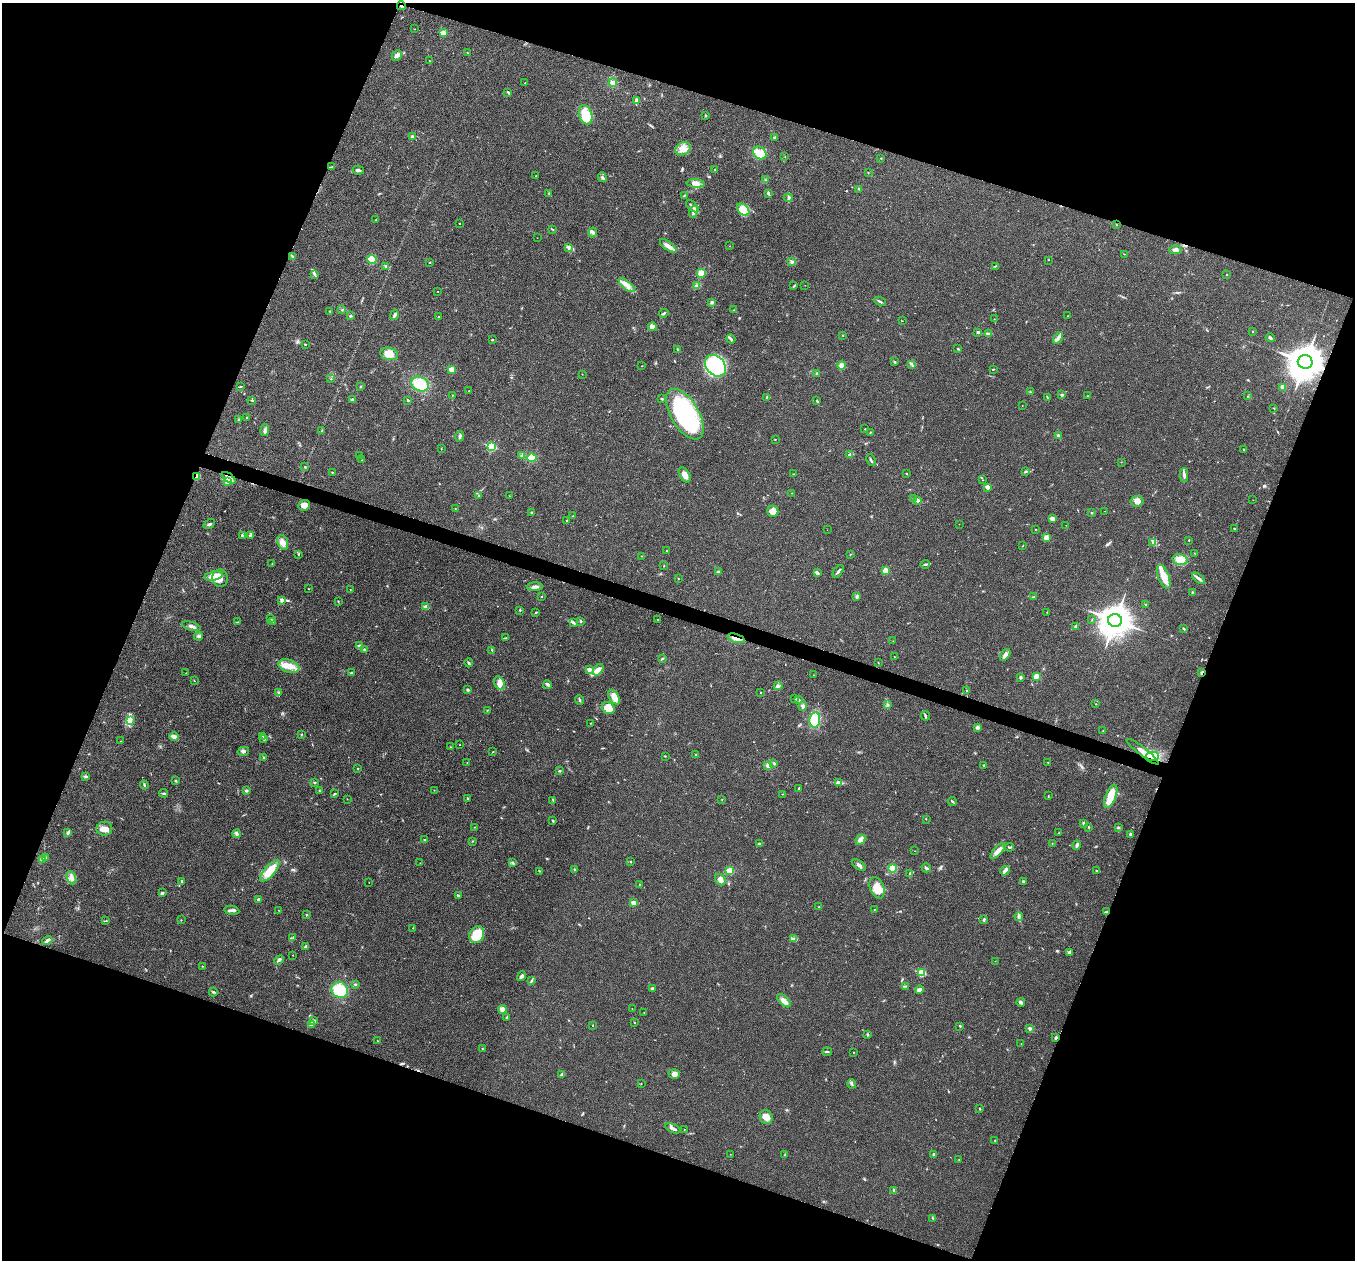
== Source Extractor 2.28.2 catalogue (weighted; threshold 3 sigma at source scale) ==
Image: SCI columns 3-5413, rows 136-5166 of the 5419 x 5432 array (HDU 1 of 3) = the unmasked area's bounding box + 8 px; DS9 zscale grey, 4 x 4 block average (1 PNG px = mean of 4 x 4 image px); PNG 1357 x 1262 px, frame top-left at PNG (2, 3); each listed source drawn as its Kron ellipse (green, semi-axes under 4 px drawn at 4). Shown black and unused: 40% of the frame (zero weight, under 3 of 4 exposures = <1% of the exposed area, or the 3 px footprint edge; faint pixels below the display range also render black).
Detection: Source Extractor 2.28.2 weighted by HDU 2 'WHT'. Background 0.0211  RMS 0.004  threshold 0.0182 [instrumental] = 3 sigma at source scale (4.5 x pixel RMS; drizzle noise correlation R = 1.50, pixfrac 1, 0.05/0.05 arcsec/px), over >= 5 px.
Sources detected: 433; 3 cosmic-ray / hot-pixel residue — neither listed nor drawn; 2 coinciding with a brighter row at this scale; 15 inside a brighter listed object's ellipse — not listed separately; the other 413 listed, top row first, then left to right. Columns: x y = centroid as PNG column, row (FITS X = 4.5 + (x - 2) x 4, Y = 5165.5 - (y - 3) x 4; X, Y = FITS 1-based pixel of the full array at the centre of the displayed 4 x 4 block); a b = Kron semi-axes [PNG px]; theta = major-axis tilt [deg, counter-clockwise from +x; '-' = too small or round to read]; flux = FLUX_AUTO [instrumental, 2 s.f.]
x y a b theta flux
401 6 4 2 - 3.7
415 29 2 2 - 0.48
443 33 2 2 - 55
467 53 2 2 - 1.5
397 55 6 4 45 8.8
429 61 2 2 - 0.66
525 83 2 2 - 0.89
613 83 4 4 - 8.9
508 92 4 2 - 3.2
636 100 4 3 - 5.4
586 115 10 6 -72 72
705 116 3 2 - 2.2
412 136 3 3 - 3.1
775 137 3 2 - 2.8
683 149 8 6 26 19
760 153 7 6 - 24
785 157 2 2 - 0.82
881 158 2 2 - 1.3
331 167 4 2 - 2
715 169 2 2 - 0.88
358 170 5 2 - 6.5
868 172 2 2 - 1.1
536 176 2 2 - 0.9
602 177 5 3 - 4.5
766 180 2 2 - 0.99
695 183 9 4 -3 12
858 189 2 2 - 0.9
768 193 3 2 - 4.1
549 194 2 2 - 1.6
684 195 3 2 - 1.9
788 198 4 2 - 4.2
692 206 8 3 -43 6.4
743 210 7 5 -48 41
693 212 6 3 69 6.6
376 220 2 2 - 1.4
459 223 2 2 - 0.8
1116 225 2 2 - 0.78
552 229 3 2 - 1.6
593 233 5 3 - 4.4
537 238 2 2 - 0.42
668 246 10 4 -35 14
729 246 2 2 - 0.47
568 248 4 3 - 4.4
1175 250 6 4 4 7.5
1124 254 2 2 - 0.96
292 256 3 2 - 3.6
372 260 4 4 - 30
1048 260 2 2 - 0.75
430 262 2 2 - 3.8
792 262 3 2 - 2.6
386 266 4 3 - 3.7
995 266 2 2 - 1.5
701 273 4 4 - 20
315 275 3 3 - 3.1
1226 275 2 2 - 0.9
627 285 9 4 -38 15
805 285 2 2 - 0.42
697 286 4 3 - 7.5
794 286 3 2 - 2.1
438 291 2 2 - 0.73
880 301 6 2 -25 3.5
712 302 3 3 - 3.2
342 310 2 2 - 1.1
734 310 3 2 - 1.5
330 311 2 2 - 1.4
664 313 5 2 - 3.1
395 315 5 2 - 5.6
350 316 2 2 - 3.6
1067 316 2 2 - 0.62
439 317 3 2 - 1.7
994 319 2 2 - 0.72
902 321 2 2 - 0.66
652 327 4 3 - 6
1253 331 2 2 - 3
978 332 2 2 - 9
989 333 2 2 - 2
842 335 2 2 - 1.1
1058 338 6 3 56 7.1
1270 338 4 2 - 4.4
731 339 5 2 - 4.6
492 340 2 2 - 3.9
305 345 2 2 - 1.7
958 348 3 2 - 1.7
678 350 4 2 - 3.4
389 354 9 6 -12 29
894 362 3 2 - 2.3
1305 362 7 7 - 4800
912 364 4 2 - 2.7
841 365 4 4 - 11
642 366 2 2 - 0.56
715 366 12 9 -48 260
452 369 2 2 - 51
993 369 2 2 - 1.5
816 373 2 2 - 2.1
582 374 2 2 - 0.71
331 379 2 2 - 1.2
420 384 9 7 -29 64
240 386 3 2 - 1.5
360 386 2 2 - 1.3
1283 387 3 3 - 12
469 391 2 2 - 0.84
1030 392 2 2 - 0.85
452 395 3 2 - 1
1062 395 2 2 - 10
1088 396 2 2 - 0.75
1247 396 2 2 - 0.68
766 397 2 2 - 1.2
1047 397 3 2 - 1.6
662 399 3 2 - 2.4
352 400 3 2 - 5
252 401 2 2 - 1.3
408 401 2 2 - 1.9
817 401 3 2 - 2.3
1022 406 2 2 - 0.46
1274 408 2 2 - 1
685 414 28 14 -59 320
247 418 2 2 - 1.5
238 420 2 2 - 2.3
865 429 2 2 - 1.2
265 430 6 4 84 7.4
322 430 2 2 - 0.97
870 432 2 2 - 1.4
1058 435 2 2 - 3.1
460 436 5 2 - 6
775 439 2 2 - 0.82
491 447 2 2 - 190
441 449 2 2 - 0.85
1244 450 3 2 - 2.5
359 455 3 2 - 0.95
850 455 2 2 - 1.1
522 456 3 2 - 2.6
532 458 5 4 - 31
362 460 2 2 - 0.47
871 460 6 2 -65 3.2
1121 462 2 2 - 0.59
305 467 2 2 - 1.6
1026 471 3 2 - 2.3
332 472 2 2 - 1.1
793 474 2 2 - 0.98
907 474 2 2 - 1.6
685 475 8 5 -59 15
1184 475 7 3 89 7.4
197 477 3 2 - 22
229 478 8 4 -36 11
983 480 2 2 - 0.64
228 481 2 2 - 76
987 487 2 2 - 36
792 493 2 2 - 0.81
479 496 2 2 - 1.6
509 496 2 2 - 0.35
913 498 2 2 - 1.2
917 500 2 2 - 20
1253 500 2 2 - 0.58
1137 501 6 5 - 12
304 505 6 5 - 17
455 509 2 2 - 0.59
773 511 5 5 - 20
1104 511 2 2 - 0.4
532 512 2 2 - 2.9
1091 513 2 2 - 1.5
573 516 3 2 - 1.5
1052 518 4 3 - 10
567 521 2 2 - 1.8
209 524 6 2 34 3.4
959 524 2 2 - 0.44
1066 525 2 2 - 0.69
1234 528 2 2 - 2.2
1036 529 2 2 - 0.65
827 530 2 2 - 0.35
242 535 3 2 - 3.5
250 535 3 3 - 4.8
1046 538 3 3 - 13
1189 540 2 2 - 1.1
283 542 8 5 -69 15
1152 542 2 2 - 0.81
1023 546 2 2 - 0.8
666 551 2 2 - 0.72
1194 553 2 2 - 0.63
298 554 3 2 - 1.2
850 554 2 2 - 1.4
641 556 2 2 - 1
1180 559 8 5 -13 17
272 564 2 2 - 0.74
925 564 5 2 - 3.1
664 566 2 2 - 1.2
838 571 7 2 52 5.1
885 571 4 2 - 24
718 572 2 2 - 3.3
817 573 3 2 - 6.3
214 576 9 4 11 28
1164 577 12 5 -69 33
220 578 8 8 - 19
1198 578 7 2 -36 6.5
678 579 3 2 - 0.97
535 587 7 3 1 7.5
309 589 2 2 - 0.84
350 590 2 2 - 0.75
1192 592 3 2 - 1.9
541 597 2 2 - 1.6
857 597 4 2 - 3.8
1034 597 2 2 - 1.6
282 600 3 2 - 7.1
338 601 2 2 - 0.86
1145 605 2 2 - 2.3
426 607 2 2 - 27
520 610 2 2 - 1.4
536 612 3 2 - 1.8
1047 612 2 2 - 0.72
271 619 2 2 - 1.2
657 619 2 2 - 0.79
1092 620 2 2 - 0.93
1115 620 7 6 - 4100
581 621 3 2 - 2.7
237 622 2 2 - 0.87
273 622 3 3 - 4.7
573 623 4 3 - 3.8
191 626 9 3 -17 9
1076 626 4 2 - 2.7
1184 629 3 2 - 2.2
199 636 4 3 - 5
505 638 4 2 - 1.8
736 638 9 2 -18 9.8
893 641 2 2 - 0.7
360 646 2 2 - 10
364 650 3 2 - 2.2
492 650 3 2 - 1.2
1005 655 6 3 52 8.4
894 657 2 2 - 0.52
662 659 3 2 - 2.4
469 663 4 2 - 3.8
878 663 2 2 - 1.2
289 666 11 6 -16 25
589 670 2 2 - 22
598 670 6 4 51 24
186 673 2 2 - 0.8
351 673 2 2 - 10
1202 673 4 2 - 4.8
813 675 2 2 - 0.42
1036 676 4 3 - 10
1021 677 3 2 - 3.6
194 681 2 2 - 0.75
500 683 7 5 -63 13
548 685 4 3 - 6.8
778 686 4 3 - 5.6
468 690 3 3 - 2.6
967 691 2 2 - 1.1
278 693 2 2 - 1.3
760 693 2 2 - 1.4
614 697 8 4 -57 15
794 698 2 2 - 1.4
579 700 5 2 - 3.1
798 700 4 3 - 4.3
887 704 2 2 - 0.97
1096 704 2 2 - 1.2
803 706 5 3 - 5
608 708 7 5 -37 27
487 710 2 2 - 1
925 716 4 2 - 3.6
131 720 3 2 - 3.7
815 720 8 5 82 75
590 723 2 2 - 0.7
977 727 4 3 - 5.3
1103 731 2 2 - 0.68
301 734 3 2 - 1.8
174 736 5 3 - 6.1
263 736 2 2 - 1.1
264 739 2 2 - 2.2
120 741 2 2 - 0.72
460 745 2 2 - 0.63
451 747 2 2 - 0.76
243 751 6 3 15 5.5
492 752 3 2 - 1.4
1143 752 20 3 -38 20
696 754 2 2 - 1.1
665 756 2 2 - 1.1
1152 756 6 4 0 80
264 758 4 2 - 3
1048 762 2 2 - 1.8
467 763 2 2 - 1
774 763 3 2 - 1.9
768 765 3 3 - 6.5
984 765 2 2 - 2.5
358 768 2 2 - 1.2
559 771 3 2 - 2.1
86 776 3 3 - 3.7
176 781 3 2 - 2.3
314 783 2 2 - 2.3
839 783 3 2 - 2.2
144 785 4 2 - 2.9
799 788 3 2 - 2
434 790 2 2 - 0.57
246 791 2 2 - 11
319 791 2 2 - 0.86
164 793 4 2 - 2.3
335 794 3 2 - 2
782 794 2 2 - 0.71
1048 796 2 2 - 1.2
1111 796 12 5 67 38
347 799 2 2 - 0.66
468 799 4 2 - 1.9
553 800 4 2 - 2.4
722 800 2 2 - 1.1
952 801 5 2 - 2.2
926 819 2 2 - 0.98
553 821 3 2 - 2.2
1083 823 3 3 - 3.4
474 827 2 2 - 1
1089 827 2 2 - 1.2
1118 827 3 2 - 3.1
104 829 8 7 - 16
68 832 2 2 - 1.5
1059 833 2 2 - 1.1
236 834 4 2 - 3.7
1130 834 3 2 - 2.7
424 839 2 2 - 1.1
860 840 5 4 - 12
472 841 2 2 - 1
1052 843 2 2 - 0.76
759 844 3 2 - 3.3
1077 845 5 3 - 5
1010 847 4 2 - 2.2
915 851 2 2 - 0.55
998 851 9 4 49 14
45 858 2 2 - 1.7
42 859 4 2 - 3
631 862 2 2 - 3.7
420 863 2 2 - 0.52
513 863 4 2 - 2.9
859 865 8 3 -34 7.8
892 868 4 4 - 48
926 868 4 2 - 3.3
574 869 2 2 - 1.2
270 871 13 5 49 42
539 871 4 2 - 1.6
730 871 3 3 - 26
1005 871 5 2 - 4.6
1096 871 2 2 - 1.3
910 874 4 2 - 3.6
72 878 7 3 -67 9.7
720 880 6 5 - 9.3
181 881 3 2 - 2.6
1023 881 3 2 - 1.8
369 882 2 2 - 0.71
639 884 2 2 - 0.98
877 888 11 7 -68 30
162 893 3 3 - 4.1
458 896 3 2 - 3.8
258 899 3 2 - 1.8
634 903 2 2 - 33
819 907 2 2 - 1.5
232 910 8 2 -8 6.2
278 910 2 2 - 0.51
874 910 2 2 - 0.78
1106 912 3 2 - 2.8
306 915 2 2 - 2
1019 917 4 3 - 5.1
181 920 2 2 - 1.3
984 920 3 2 - 3.3
105 921 2 2 - 1
413 928 2 2 - 1.1
477 935 8 7 - 54
293 937 2 2 - 0.96
793 939 3 2 - 2.4
47 941 5 3 - 6.2
305 947 3 3 - 5.7
1069 952 4 2 - 5.6
293 955 2 2 - 0.64
279 960 5 2 - 4.3
995 961 2 2 - 0.54
202 966 2 2 - 0.56
921 973 2 2 - 110
521 976 5 2 - 8.5
531 980 3 2 - 1.7
355 984 2 2 - 6
906 986 3 2 - 2.6
652 988 2 2 - 11
340 990 8 7 - 70
919 990 4 2 - 17
213 992 4 2 - 3.1
784 1001 8 4 -42 12
1021 1002 4 3 - 4.2
503 1009 4 4 - 13
632 1009 2 2 - 0.68
644 1012 2 2 - 0.63
507 1018 3 2 - 3.2
314 1020 3 2 - 2.8
634 1023 2 2 - 0.81
311 1025 4 3 - 4.8
592 1025 2 2 - 0.99
960 1026 2 2 - 2.1
1029 1028 3 3 - 4.3
867 1035 3 2 - 1.7
1056 1037 3 2 - 5
377 1041 2 2 - 1.1
1021 1044 2 2 - 0.51
483 1049 2 2 - 0.88
827 1052 5 2 - 2.7
853 1052 2 2 - 1.1
674 1074 5 4 - 9.3
562 1075 4 2 - 5.1
641 1083 2 2 - 0.92
852 1084 4 2 - 3.6
979 1108 2 2 - 2.1
766 1117 7 6 - 19
673 1128 8 2 -24 7.1
684 1130 2 2 - 0.65
995 1141 2 2 - 1
730 1154 2 2 - 0.64
785 1154 2 2 - 0.86
933 1154 4 2 - 2.4
959 1160 2 2 - 1.5
894 1191 3 2 - 6.5
933 1219 2 2 - 0.83
Overlapping masked pixels (flux is a lower limit): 10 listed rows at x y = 401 6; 1305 362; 197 477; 229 478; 228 481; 736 638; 1202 673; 1143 752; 1152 756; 1106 912
Diffuse or blended objects may show on this block-average render without a row.